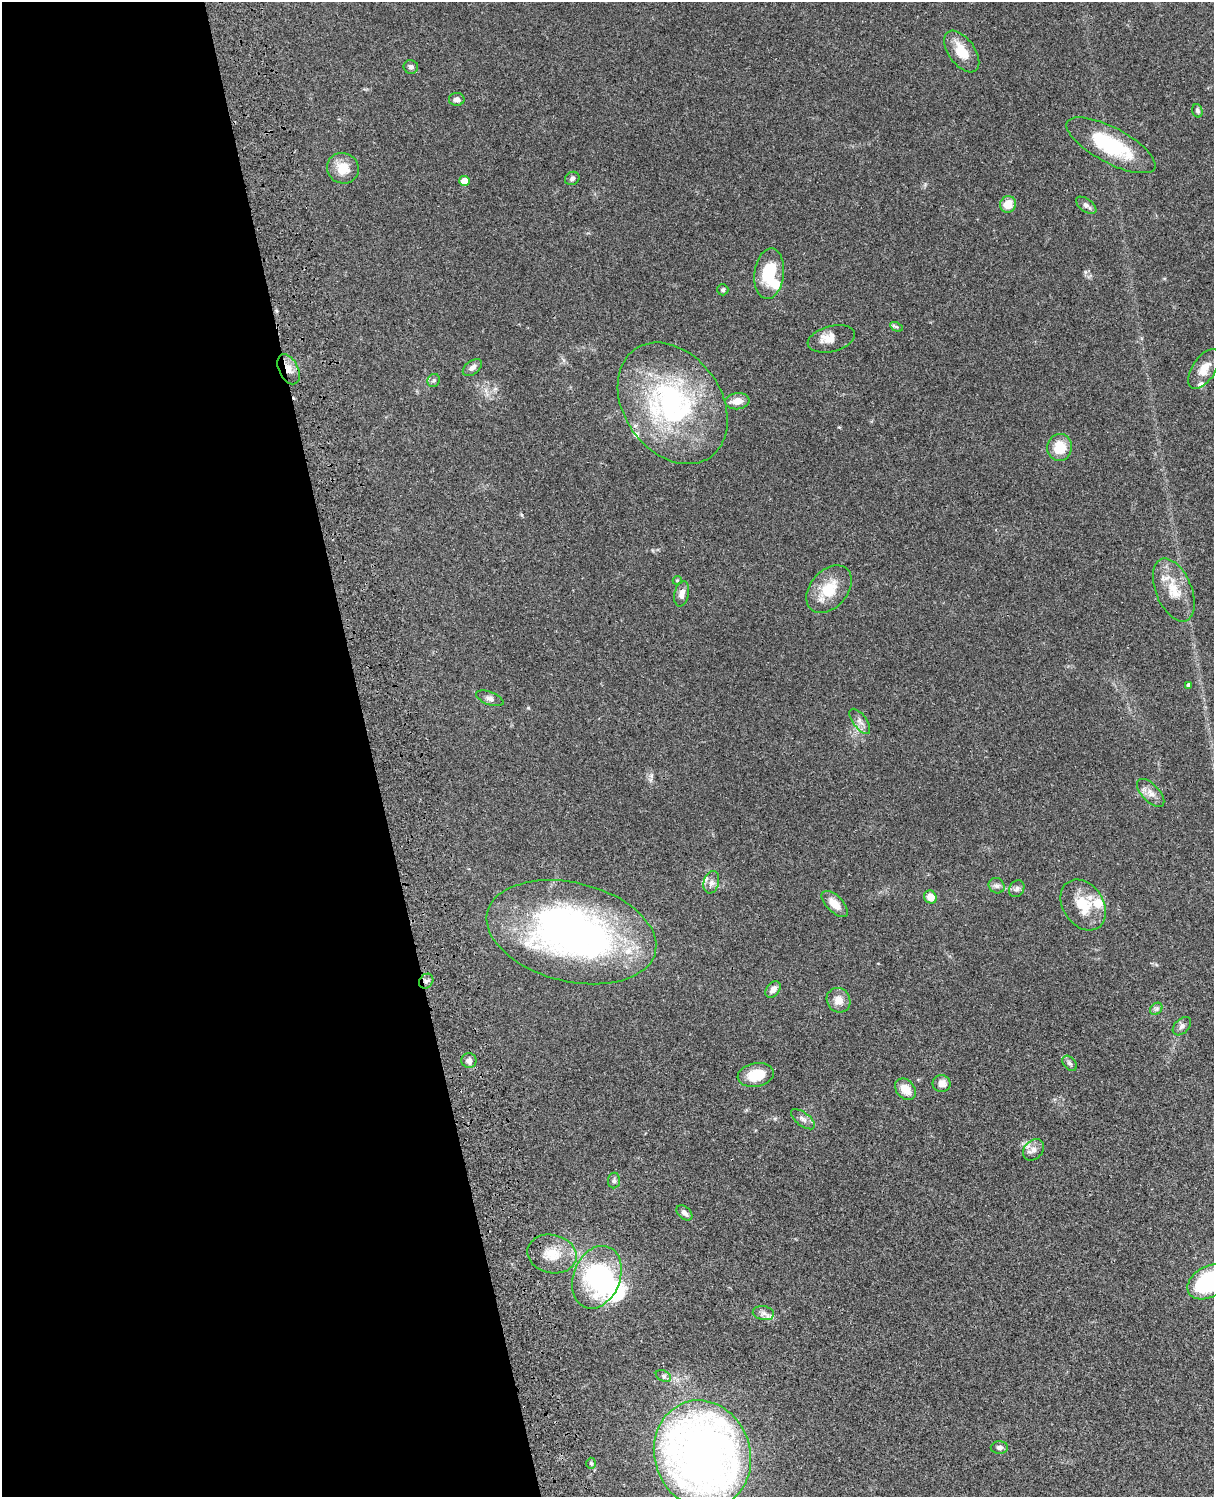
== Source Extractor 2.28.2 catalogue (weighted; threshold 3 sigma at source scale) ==
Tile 5 of 4 x 3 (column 1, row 2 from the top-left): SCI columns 121-1332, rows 1773-3267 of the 5086 x 4927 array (HDU 1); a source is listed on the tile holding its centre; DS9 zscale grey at full resolution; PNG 1216 x 1499 px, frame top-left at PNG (2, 2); each listed source drawn as its Kron ellipse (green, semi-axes under 4 px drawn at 4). Shown black and unused: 31% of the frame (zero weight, under 3 of 4 exposures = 6% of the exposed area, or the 3 px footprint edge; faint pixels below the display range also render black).
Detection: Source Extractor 2.28.2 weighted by HDU 2 'WHT'; one run over the whole footprint, this tile lists its part. Background 0.0764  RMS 0.0058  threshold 0.026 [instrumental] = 3 sigma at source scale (4.5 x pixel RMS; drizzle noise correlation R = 1.50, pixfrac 1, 0.05/0.05 arcsec/px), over >= 5 px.
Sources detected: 68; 3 inside a brighter object's white glare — neither listed nor drawn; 7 inside a brighter listed object's ellipse — not listed separately; the other 58 listed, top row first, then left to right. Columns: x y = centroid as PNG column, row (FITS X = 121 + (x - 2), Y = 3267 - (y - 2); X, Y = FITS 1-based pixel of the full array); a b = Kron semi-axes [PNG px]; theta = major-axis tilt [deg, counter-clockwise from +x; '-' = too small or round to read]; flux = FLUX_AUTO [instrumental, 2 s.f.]
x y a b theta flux
962 51 24 13 -54 12
411 67 7 7 - 1.6
457 99 7 6 - 2.2
1197 111 7 5 -73 1.3
1111 145 49 17 -28 39
343 168 16 15 - 10
572 178 7 6 - 1.7
464 181 5 5 - 11
1008 204 8 8 - 9.2
1086 205 12 6 -36 2.4
769 274 25 14 83 23
723 290 5 5 - 1.1
896 327 7 4 -26 0.93
831 339 24 12 14 7.3
472 368 11 6 38 2.5
288 369 16 9 -64 5.5
1204 369 23 11 56 7.7
434 380 7 6 - 1.2
737 401 12 8 6 6
673 403 66 48 -55 110
1060 447 13 12 - 12
677 580 4 4 - 0.57
829 589 27 18 49 16
1174 590 33 18 -67 15
682 594 13 7 77 3.7
1188 685 4 3 - 1
490 698 14 6 -21 2.4
860 721 15 6 -54 3.1
1151 793 17 8 -46 4.6
711 882 11 7 74 2.9
997 886 8 7 - 1.9
1017 889 9 7 55 1.8
930 897 7 6 - 7.1
835 904 16 8 -45 6.6
1083 905 27 20 -57 17
571 932 86 49 -14 240
426 981 8 6 52 1.9
773 989 9 6 52 3.6
839 1000 12 11 - 5.9
1156 1009 7 5 44 1.3
1182 1026 11 7 45 2
469 1061 7 7 - 2.7
1070 1063 8 6 -49 1.6
756 1075 18 11 10 14
942 1084 9 8 - 4
905 1089 12 9 -46 8.1
803 1119 14 6 -38 2.8
1033 1150 12 9 46 3.6
614 1180 8 6 84 1.3
684 1213 9 6 -42 2.1
552 1254 25 19 -12 13
597 1277 32 23 68 61
1209 1282 23 15 29 59
763 1313 11 7 -10 2.7
663 1376 8 5 -28 1.4
999 1448 8 6 1 1.5
702 1454 55 48 -71 440
591 1463 6 5 - 0.97
Overlapping masked pixels (flux is a lower limit): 2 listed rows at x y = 288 369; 426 981
Isophote crosses this tile's border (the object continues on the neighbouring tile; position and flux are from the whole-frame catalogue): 1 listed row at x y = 1209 1282